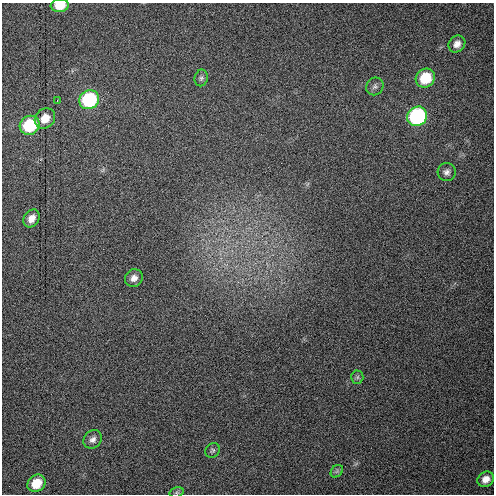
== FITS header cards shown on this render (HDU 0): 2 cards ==
NAXIS1  =                  492 / Axis length
NAXIS2  =                  492 / Axis length

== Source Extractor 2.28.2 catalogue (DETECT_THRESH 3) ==
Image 492 x 492 px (HDU 0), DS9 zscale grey, 1 PNG px = 1 image px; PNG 496 x 496 px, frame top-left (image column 1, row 492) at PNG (2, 3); each listed source drawn as its Kron ellipse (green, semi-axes under 4 px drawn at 4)
Background 17.6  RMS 2.5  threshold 7.53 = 3 sigma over >= 5 px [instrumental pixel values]
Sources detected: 20; all 20 listed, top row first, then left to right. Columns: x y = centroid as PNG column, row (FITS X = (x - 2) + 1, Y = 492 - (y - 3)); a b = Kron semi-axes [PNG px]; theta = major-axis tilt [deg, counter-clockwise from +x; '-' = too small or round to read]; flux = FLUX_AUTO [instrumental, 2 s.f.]
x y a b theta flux
60 5 9 6 5 3300
457 44 9 7 48 1100
201 78 8 6 78 480
425 78 10 9 - 6000
375 86 9 8 - 610
57 100 3 2 - 110
89 100 10 9 - 15000
417 116 10 9 - 25000
45 118 11 9 44 2300
30 125 10 9 - 9400
447 172 9 9 - 730
32 218 9 7 57 1400
134 278 9 8 - 1000
357 377 6 6 - 370
93 439 10 8 46 830
213 450 8 6 50 380
337 471 7 5 46 380
486 479 8 7 - 1200
36 483 9 8 - 3500
177 492 7 5 17 330
At the frame edge (FLAGS 8, measured only in part): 1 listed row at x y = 60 5